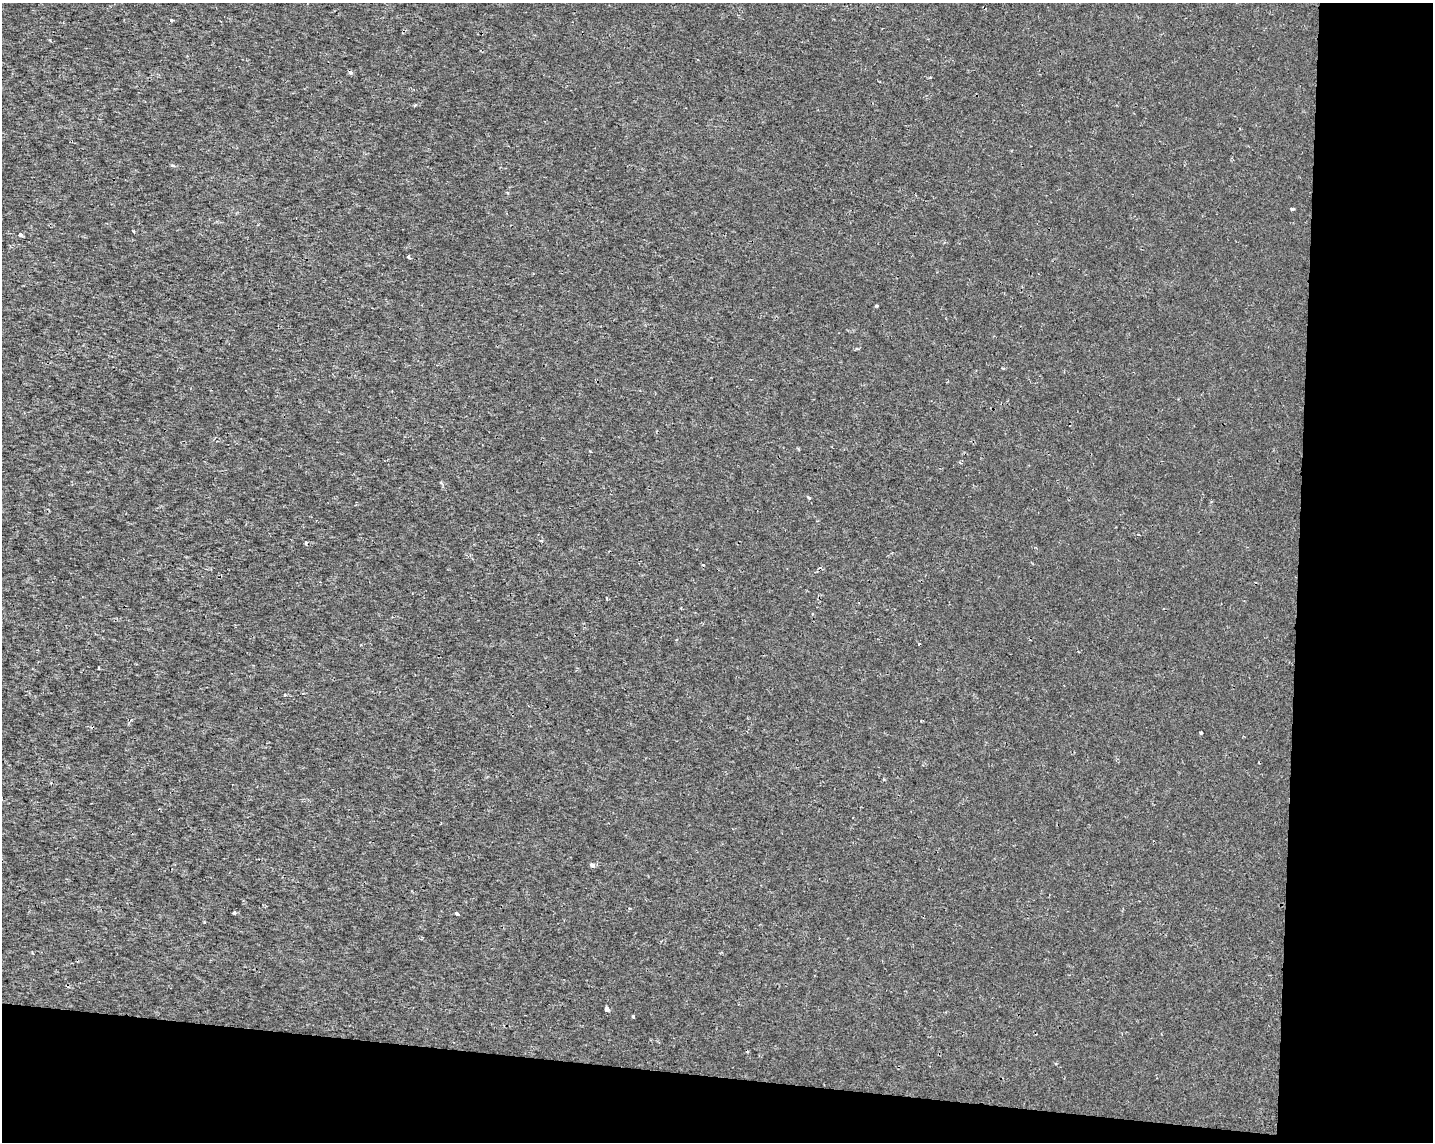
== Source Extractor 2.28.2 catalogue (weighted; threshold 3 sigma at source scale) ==
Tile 12 of 3 x 4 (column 3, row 4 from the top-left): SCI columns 3088-4518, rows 8-1147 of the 4801 x 4569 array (HDU 1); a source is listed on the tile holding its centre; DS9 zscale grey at full resolution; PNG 1435 x 1144 px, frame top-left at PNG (2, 3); no overlay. Shown black and unused: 15% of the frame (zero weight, under 2 of 3 exposures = <1% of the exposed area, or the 3 px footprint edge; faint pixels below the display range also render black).
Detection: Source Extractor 2.28.2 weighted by HDU 2 'WHT'; one run over the whole footprint, this tile lists its part. Background 1.43e-04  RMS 0.0016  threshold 0.00703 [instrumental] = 3 sigma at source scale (4.5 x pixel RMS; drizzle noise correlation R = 1.50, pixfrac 1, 0.0396/0.0396 arcsec/px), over >= 5 px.
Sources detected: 21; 3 cosmic-ray / hot-pixel residue — not listed; the other 18 listed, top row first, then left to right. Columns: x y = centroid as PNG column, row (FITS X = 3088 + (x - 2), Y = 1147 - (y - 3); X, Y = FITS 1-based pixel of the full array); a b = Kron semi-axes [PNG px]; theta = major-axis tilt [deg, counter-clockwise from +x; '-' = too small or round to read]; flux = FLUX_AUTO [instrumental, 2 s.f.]
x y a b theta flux
171 20 3 3 - 0.31
173 166 5 3 - 0.23
1292 209 3 3 - 0.52
134 231 4 3 - 0.2
21 235 3 3 - 0.59
408 257 4 3 - 0.46
876 306 3 3 - 0.22
960 463 5 3 - 0.17
809 498 4 3 - 0.35
1139 535 3 2 - 0.13
607 599 4 3 - 0.15
919 644 3 3 - 0.16
1201 732 3 3 - 0.43
592 865 4 3 - 1.1
234 913 6 4 -33 0.22
457 913 4 3 - 0.69
607 1009 5 4 - 1.1
633 1016 3 3 - 0.26